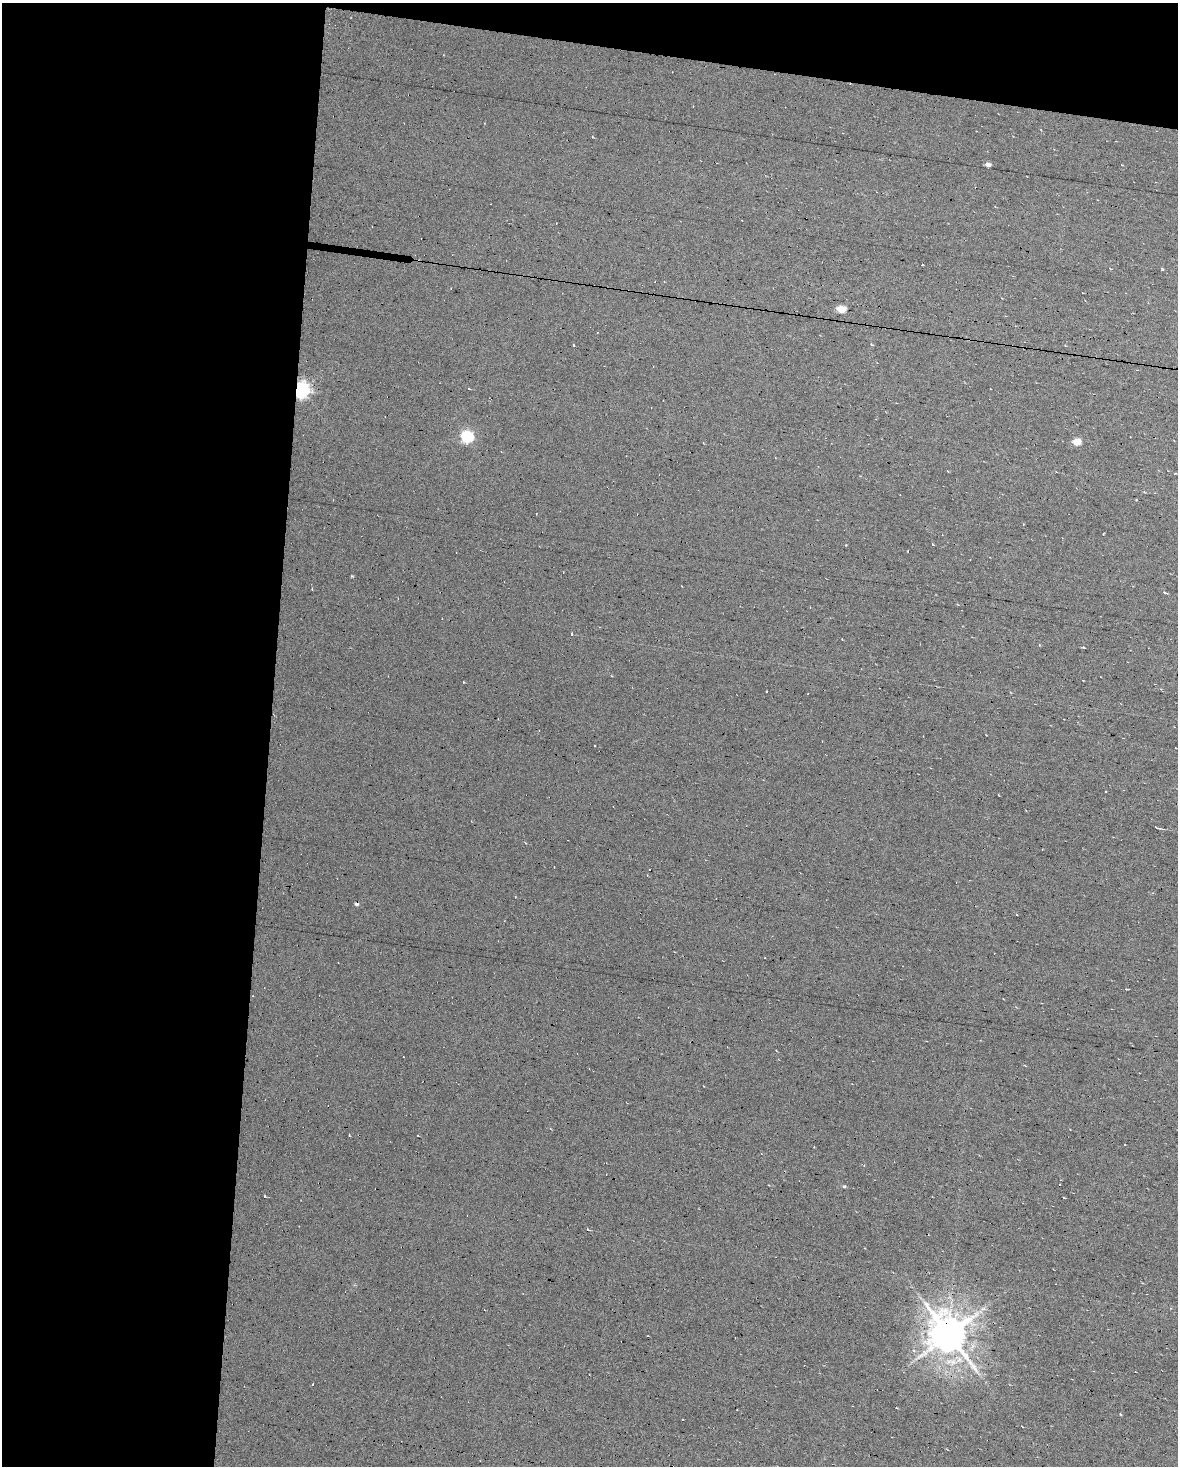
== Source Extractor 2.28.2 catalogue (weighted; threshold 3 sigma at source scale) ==
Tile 1 of 2 x 3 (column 1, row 1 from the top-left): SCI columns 221-1396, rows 2929-4392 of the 2822 x 4392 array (HDU 1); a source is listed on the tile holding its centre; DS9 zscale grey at full resolution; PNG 1180 x 1468 px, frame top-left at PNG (2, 3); no overlay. Shown black and unused: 26% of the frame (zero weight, under 7 of 13 exposures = <1% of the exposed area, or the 3 px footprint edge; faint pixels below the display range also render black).
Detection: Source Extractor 2.28.2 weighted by HDU 2 'WHT'; one run over the whole footprint, this tile lists its part. Background 0.0194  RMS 0.007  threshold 0.0287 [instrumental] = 3 sigma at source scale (4.09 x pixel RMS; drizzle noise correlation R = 1.36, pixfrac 0.8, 0.0396/0.0396 arcsec/px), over >= 5 px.
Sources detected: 43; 10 cosmic-ray / hot-pixel residue — not listed; the other 33 listed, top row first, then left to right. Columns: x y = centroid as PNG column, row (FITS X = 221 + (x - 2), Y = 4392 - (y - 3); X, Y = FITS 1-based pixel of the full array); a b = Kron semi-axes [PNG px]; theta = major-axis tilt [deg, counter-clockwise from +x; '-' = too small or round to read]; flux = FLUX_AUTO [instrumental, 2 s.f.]
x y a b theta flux
592 137 3 2 - 0.5
988 164 5 4 - 2.5
841 309 6 5 - 17
871 344 4 3 - 0.59
573 345 3 2 - 0.74
468 389 3 3 - 0.77
301 390 6 6 - 200
467 436 6 6 - 80
1077 442 5 5 - 12
1144 492 4 3 - 0.59
932 544 3 2 - 0.54
908 551 3 2 - 0.53
312 589 3 2 - 0.62
1164 593 5 4 - 0.81
572 634 3 3 - 3
842 639 3 2 - 0.4
1083 647 4 3 - 0.61
463 682 3 2 - 0.39
766 692 3 2 - 0.61
1106 792 3 3 - 1.2
1157 828 5 3 - 1.2
349 1135 3 2 - 0.44
418 1136 2 2 - 0.43
844 1186 4 4 - 0.81
265 1196 4 3 - 0.56
587 1229 4 3 - 1.1
983 1309 7 4 1 1.6
948 1334 11 11 - 1800
913 1351 5 4 - 1.3
974 1368 19 8 -51 6.9
1120 1414 4 2 - 0.48
683 1420 3 2 - 0.65
672 1466 3 2 - 0.86
Overlapping masked pixels (flux is a lower limit): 3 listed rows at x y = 301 390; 948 1334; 672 1466
Isophote crosses this tile's border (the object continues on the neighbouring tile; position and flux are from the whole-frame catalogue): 1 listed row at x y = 672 1466
Unlisted compact peaks at least as high as the median listed source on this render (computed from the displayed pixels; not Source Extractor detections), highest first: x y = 1162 269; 352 576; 846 545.